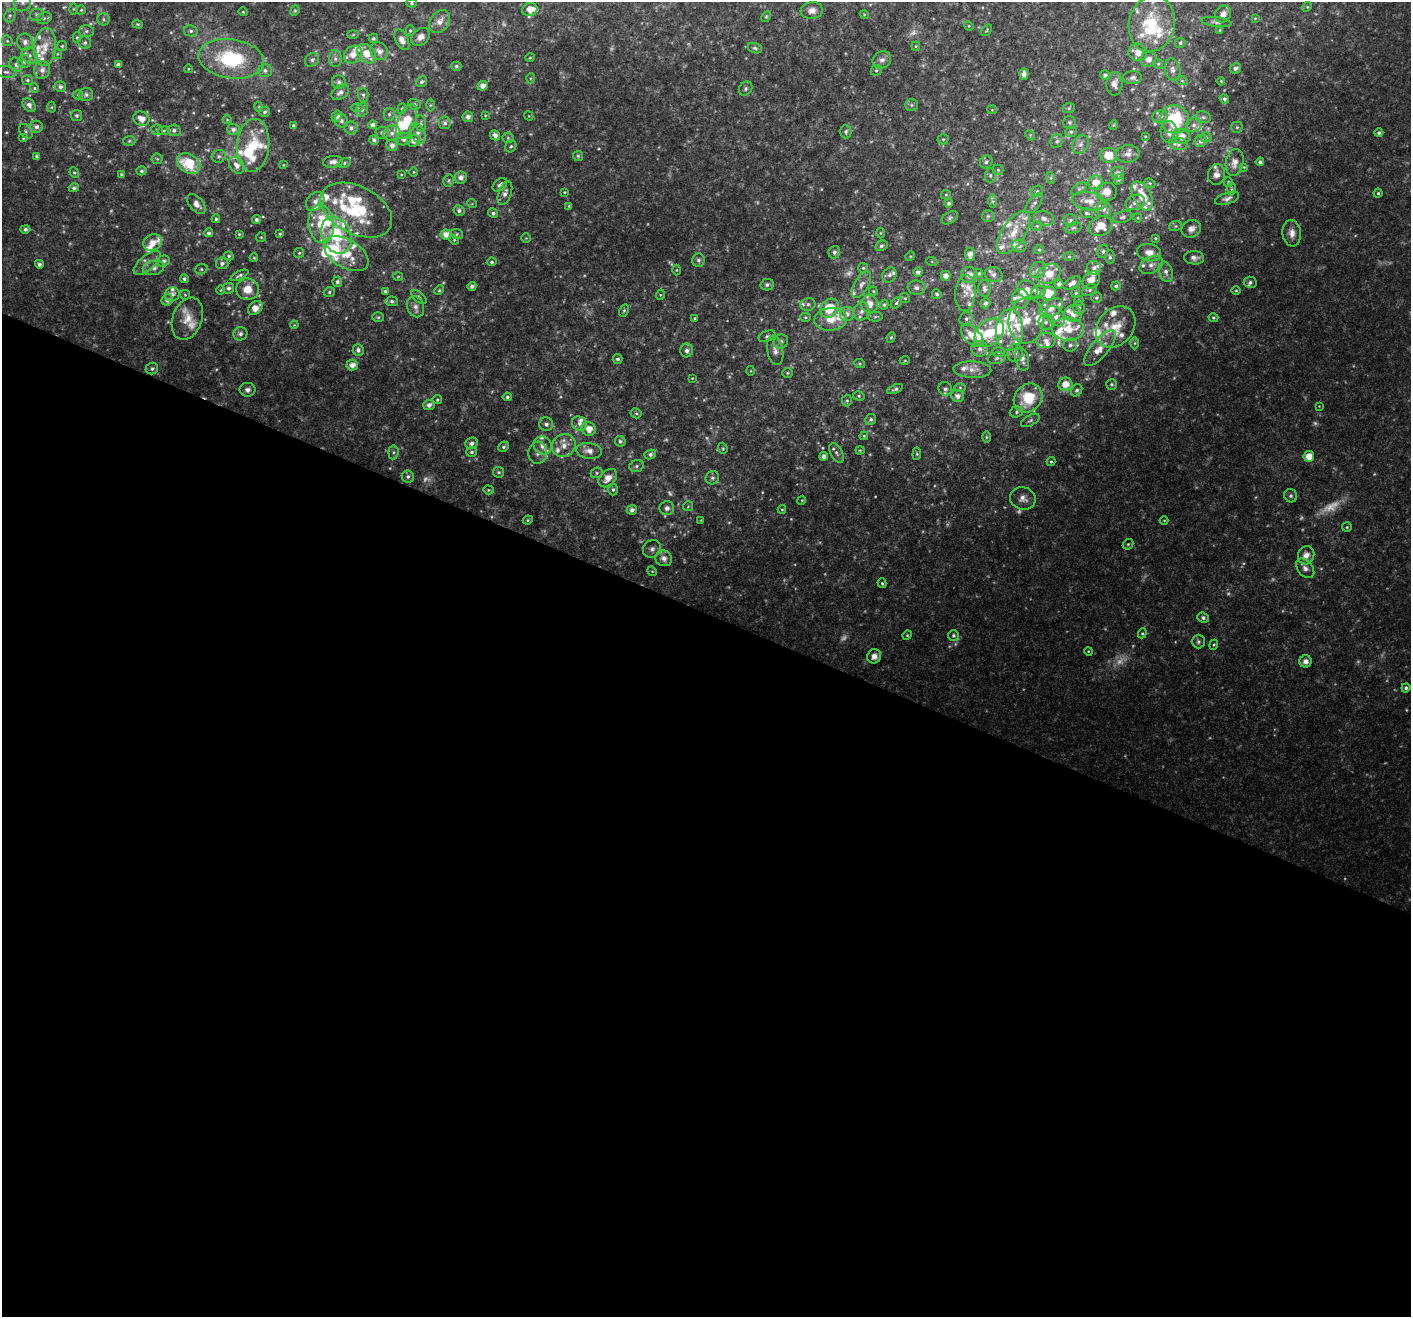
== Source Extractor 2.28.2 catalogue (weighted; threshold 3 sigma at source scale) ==
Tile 14 of 4 x 4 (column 2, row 4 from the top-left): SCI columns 1462-2870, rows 350-1664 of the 5732 x 5894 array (HDU 1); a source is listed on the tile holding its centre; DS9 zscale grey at full resolution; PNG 1413 x 1319 px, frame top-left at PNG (2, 2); each listed source drawn as its Kron ellipse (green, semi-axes under 4 px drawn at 4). Shown black and unused: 53% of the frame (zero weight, under 3 of 4 exposures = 5% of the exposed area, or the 3 px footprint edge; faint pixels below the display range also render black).
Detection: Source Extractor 2.28.2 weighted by HDU 2 'WHT'; one run over the whole footprint, this tile lists its part. Background 0.0308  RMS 0.0034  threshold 0.0155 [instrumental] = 3 sigma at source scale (4.5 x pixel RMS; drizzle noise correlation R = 1.50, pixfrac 1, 0.0396/0.0396 arcsec/px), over >= 5 px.
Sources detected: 594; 44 too faint to see at this stretch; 3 inside a brighter object's white glare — neither listed nor drawn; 103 inside a brighter listed object's ellipse — not listed separately; the other 444 listed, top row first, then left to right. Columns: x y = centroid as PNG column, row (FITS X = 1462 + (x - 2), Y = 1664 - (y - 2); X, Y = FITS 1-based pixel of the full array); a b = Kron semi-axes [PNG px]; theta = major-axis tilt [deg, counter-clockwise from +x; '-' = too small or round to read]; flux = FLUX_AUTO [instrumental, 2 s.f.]
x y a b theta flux
23 2 9 8 - 1.7
412 3 5 4 - 0.58
1307 7 5 4 - 0.39
74 9 6 4 90 0.46
81 10 4 4 - 0.41
530 10 8 6 12 3.5
295 11 5 4 - 0.47
812 11 11 8 5 2.1
243 12 4 4 - 0.34
864 14 4 3 - 0.33
1223 14 9 7 50 1.8
37 15 7 6 - 1.1
10 16 7 5 68 0.73
766 17 6 4 62 0.58
44 18 7 5 20 0.79
1255 18 3 3 - 0.32
104 19 6 6 - 0.69
440 21 12 9 55 2.8
1216 22 15 5 -6 1.2
138 24 5 4 - 0.41
1152 24 28 23 76 19
969 26 5 4 - 0.37
987 30 7 3 51 0.37
1220 30 4 3 - 0.41
86 31 7 6 - 0.84
191 31 7 5 -13 0.89
410 31 5 4 - 0.49
353 35 6 4 2 0.45
77 37 5 4 - 0.52
421 37 10 7 41 2
373 38 5 4 - 0.52
402 40 11 6 -64 2.7
7 41 6 5 - 0.53
25 42 8 7 - 1.9
85 43 6 6 - 0.72
1180 43 5 5 - 0.59
62 46 5 5 - 0.46
916 46 4 4 - 0.38
45 47 19 11 85 4.9
755 48 7 5 -16 0.72
379 51 9 8 - 2.3
1138 52 9 8 - 3.9
57 54 5 4 - 0.37
367 54 11 8 -48 5.9
29 55 8 7 - 1.7
353 55 10 8 43 3.7
530 58 5 3 - 0.33
231 59 33 19 -8 29
335 59 8 6 -87 1.3
1148 59 8 7 - 2.2
312 60 7 6 - 0.98
882 60 10 8 32 1.6
24 62 6 6 - 1.2
118 64 4 3 - 0.9
1158 64 5 4 - 0.52
16 65 8 6 -48 1.5
456 66 5 4 - 0.65
1236 68 6 5 - 1
188 69 4 3 - 0.3
42 70 9 8 - 2.1
265 70 7 6 - 1.1
876 70 6 5 - 0.55
1173 70 11 7 -76 1.9
6 72 11 5 -6 1.3
1024 74 6 4 -87 1.3
1105 75 5 5 - 0.79
1133 77 9 6 3 1.4
531 78 5 3 - 0.34
27 80 5 5 - 0.64
1182 81 6 3 -19 0.39
1221 81 4 3 - 0.34
339 82 7 7 - 1.1
422 82 6 5 - 0.85
1114 84 12 8 87 2.4
483 86 5 4 - 2.2
60 87 5 5 - 1.1
34 88 5 4 - 0.45
746 89 8 6 50 0.92
340 92 10 6 35 1.8
78 95 5 4 - 0.43
86 95 7 6 - 1
363 95 7 5 -88 0.91
1224 99 5 4 - 0.87
414 104 6 5 - 0.81
29 105 8 5 -52 1.2
430 105 6 4 89 0.5
911 105 6 5 - 0.72
52 107 5 3 - 0.36
259 107 5 3 - 0.35
357 107 6 4 -1 0.52
1069 108 6 5 - 0.6
402 109 5 4 - 0.41
362 110 7 5 72 0.95
992 110 5 4 - 0.39
265 112 5 5 - 0.74
389 114 6 5 - 0.71
76 115 5 5 - 0.71
485 115 4 3 - 0.29
337 116 6 5 - 1.5
529 116 5 3 - 0.29
1160 116 8 6 9 1.1
468 117 5 5 - 1.6
1203 117 8 6 -12 0.84
141 119 8 7 - 3.3
1175 119 14 14 - 18
227 120 4 4 - 0.33
341 121 7 6 - 1.2
407 121 18 9 69 10
1069 122 6 6 - 0.76
445 123 6 6 - 0.98
421 124 8 5 -86 0.92
293 125 3 3 - 0.61
373 125 4 4 - 1.5
1113 125 4 4 - 0.4
1194 125 8 7 - 1.3
36 127 6 6 - 1.3
1237 127 5 5 - 0.54
351 128 6 6 - 1.3
233 129 6 5 - 1.4
157 130 6 5 - 0.66
174 130 6 6 - 1.2
26 131 8 5 -52 0.9
164 131 6 3 8 0.49
846 132 6 5 - 0.9
1071 132 6 5 - 0.62
1169 132 11 8 -82 2.1
382 133 7 6 - 1.1
392 133 9 7 27 1.5
418 133 11 7 -64 1.7
1379 133 4 4 - 0.78
495 135 5 4 - 1.7
1030 135 5 4 - 0.43
1145 136 4 2 - 0.26
1182 136 8 7 - 3.1
1206 137 5 5 - 0.59
23 138 5 4 - 0.46
508 138 6 5 - 0.58
404 139 7 6 - 1.6
943 139 5 5 - 0.5
374 140 5 4 - 1
129 141 6 5 - 0.53
413 141 6 6 - 2.3
1057 141 7 6 - 0.93
1201 141 6 5 - 1.3
1080 144 10 7 58 1.6
1178 144 9 6 -8 1.2
253 145 26 16 85 13
392 145 5 5 - 1.7
511 146 6 5 - 0.66
1128 154 12 8 7 2.1
1108 155 8 7 - 6.4
37 156 4 3 - 0.66
219 156 7 6 - 0.83
578 156 5 5 - 0.56
157 159 5 5 - 0.53
333 162 10 6 5 2
986 162 7 6 - 0.87
1260 162 4 4 - 0.82
189 163 12 9 -36 14
345 163 6 4 30 0.63
1235 163 13 9 81 3.4
237 165 9 7 -55 2.3
283 165 4 3 - 0.24
1244 167 4 4 - 0.3
998 170 5 5 - 0.51
141 171 5 4 - 0.68
414 172 5 3 - 0.32
74 173 5 4 - 0.5
1118 173 6 6 - 1.7
401 174 4 3 - 0.3
1217 174 10 8 79 2
121 175 4 3 - 0.58
990 175 7 5 87 0.72
461 177 6 6 - 1.6
1051 178 6 4 -72 0.49
1119 179 6 4 55 0.54
449 181 6 5 - 0.55
1228 182 5 4 - 0.49
1096 183 7 7 - 4.2
1150 183 6 4 -21 0.51
500 185 8 5 39 1.5
74 188 5 4 - 0.79
1079 189 9 4 34 0.64
1232 189 7 3 -89 0.43
1037 191 6 5 - 0.57
564 192 4 3 - 0.36
1106 192 10 9 - 3.2
505 193 12 6 70 1.8
1378 193 4 4 - 0.5
946 195 5 4 - 0.44
1142 196 16 8 -62 7.9
1227 198 12 5 19 1.4
315 201 10 8 47 2
992 201 7 4 -90 0.71
1089 201 17 9 -11 4.4
1135 202 10 7 25 2
949 203 4 4 - 0.87
1034 203 12 5 51 1.2
196 204 11 7 -48 2.6
472 204 5 3 - 0.3
569 206 3 3 - 0.35
1104 209 7 7 - 1.5
356 210 38 24 -27 22
459 210 5 5 - 1
493 213 5 4 - 0.83
1087 213 6 5 - 0.71
988 216 6 6 - 0.74
1123 217 10 6 17 1
950 218 9 5 32 0.89
1044 218 10 7 -16 1.8
1138 218 4 4 - 0.41
216 219 4 4 - 0.66
256 219 4 4 - 0.95
1070 220 6 6 - 0.63
321 224 19 12 -83 9.6
1037 226 5 4 - 0.46
1100 226 12 9 19 5.7
1175 226 6 5 - 0.53
1073 228 8 5 18 0.71
25 229 5 4 - 0.99
1191 229 10 8 30 2.3
209 233 4 4 - 0.96
880 233 5 3 - 0.34
1014 233 24 11 57 6.6
1292 233 13 9 -83 2.9
239 234 3 3 - 0.36
280 234 4 3 - 0.4
446 234 5 5 - 2.6
457 234 6 5 - 0.58
336 235 19 14 -66 17
261 237 5 4 - 0.39
526 238 4 4 - 0.39
1155 238 4 4 - 0.43
454 240 5 4 - 0.37
153 242 9 8 - 3.4
881 246 6 5 - 0.74
1019 246 7 6 - 0.78
1039 250 5 4 - 0.4
1103 251 7 5 74 0.69
834 252 6 5 - 1
299 253 5 4 - 0.48
1149 253 12 8 -12 3.2
346 254 24 14 -31 9.5
970 254 7 5 -87 2.3
229 256 5 4 - 0.6
910 256 5 4 - 0.36
1069 256 5 3 - 0.34
1110 257 7 4 -88 0.77
254 258 4 3 - 0.36
1194 258 10 6 -4 1.7
698 260 6 6 - 0.95
163 261 6 5 - 1.2
492 262 5 4 - 0.66
932 262 5 3 - 0.38
147 263 16 7 40 2.5
222 263 6 6 - 1.2
39 264 4 4 - 1
1151 265 12 8 28 2.3
154 268 11 7 12 2.1
863 268 5 5 - 0.5
1094 268 7 6 - 1.5
201 269 6 5 - 0.59
677 270 5 3 - 0.35
1038 270 8 7 - 1.4
918 272 5 4 - 1.1
1166 272 10 6 -72 1.8
979 273 4 3 - 0.45
994 274 9 7 -18 1.5
1049 274 12 9 31 5.4
240 275 10 4 25 0.86
889 275 8 6 52 1.2
969 275 8 8 - 2.9
945 276 5 5 - 2.2
398 277 5 3 - 0.32
184 279 4 4 - 0.76
1091 280 9 7 43 3.1
337 282 5 4 - 0.91
1250 282 6 5 - 0.96
1072 283 9 5 31 2.1
861 284 14 7 60 2.2
1059 284 4 4 - 1.3
767 285 7 5 12 1.1
472 286 4 4 - 1.1
1116 286 5 4 - 0.66
228 288 5 5 - 0.97
917 288 9 7 -7 1.4
247 289 11 11 - 5.5
985 289 8 6 -84 1.2
221 290 5 3 - 0.29
439 290 5 4 - 0.46
1028 290 11 8 -39 2.7
1090 290 8 5 27 0.85
385 291 4 4 - 0.52
873 291 4 4 - 0.37
1236 291 5 3 - 0.39
329 292 6 4 18 0.69
1038 292 8 6 22 1.1
965 293 18 10 85 3.1
1076 293 5 4 - 0.48
172 294 7 6 - 1.7
937 294 5 4 - 0.72
1048 294 8 6 27 7.9
185 295 5 4 - 0.43
660 295 5 3 - 0.37
419 297 9 5 -41 0.76
905 298 5 4 - 0.48
1096 298 5 5 - 0.77
1020 299 9 8 - 2.4
167 300 6 5 - 1.4
392 301 6 5 - 0.85
1079 301 5 4 - 0.52
896 303 6 4 43 0.68
985 303 5 4 - 1.1
808 304 7 6 - 1.1
870 304 9 8 - 3.3
884 305 5 4 - 0.57
415 307 11 8 -68 1.9
255 308 8 6 39 3.6
830 308 10 8 55 9.8
1051 308 13 8 31 3.9
1079 308 6 6 - 0.85
624 310 6 4 63 0.55
861 311 9 7 72 1.8
847 314 7 7 - 1.6
1073 314 9 8 - 3.2
1055 316 11 8 -51 2.6
378 317 6 5 - 0.55
805 317 5 4 - 0.52
875 317 7 4 6 0.6
695 318 4 3 - 0.38
1213 318 5 4 - 0.44
187 319 22 14 70 5.3
831 319 16 11 4 6.2
966 319 7 6 - 0.92
1026 321 23 17 86 9.3
1046 322 7 7 - 1.4
294 325 4 3 - 0.3
1116 327 22 17 50 8.6
1068 329 16 11 -4 5.7
1009 330 21 13 88 8
989 333 16 12 41 11
240 334 7 6 - 1.2
767 336 9 5 21 0.84
972 336 14 7 -46 4.5
891 337 5 4 - 0.46
1046 340 10 7 7 2.3
781 341 7 6 - 1.2
1135 343 6 4 89 0.54
1070 345 7 6 - 1.1
1100 348 22 9 50 4.5
980 349 8 8 - 1.8
358 350 6 5 - 1.2
687 350 7 6 - 1.5
775 350 15 8 -79 2.3
998 352 6 5 - 0.66
1015 353 9 7 75 1.9
997 358 9 5 11 0.97
618 359 5 5 - 0.88
1022 359 11 6 -76 2.1
905 360 5 3 - 0.31
860 364 5 3 - 0.39
352 365 5 5 - 2.5
152 369 6 5 - 0.78
972 370 19 8 -3 3.1
751 371 5 3 - 0.31
787 373 5 5 - 0.5
692 378 4 3 - 0.29
1065 384 7 6 - 4
1112 384 5 5 - 0.58
960 388 5 3 - 0.37
895 389 8 4 22 0.82
945 389 7 6 - 1.1
248 390 8 7 - 1.4
1077 390 6 5 - 0.85
859 396 6 4 -16 0.55
958 396 6 6 - 1.6
507 397 4 4 - 0.7
1028 398 15 13 48 12
437 400 4 4 - 0.45
847 401 6 5 - 0.56
429 405 5 5 - 1.5
1319 406 3 3 - 0.2
1016 412 7 5 18 0.75
636 413 5 5 - 0.53
871 419 6 5 - 0.7
1030 420 10 5 29 0.87
579 423 8 7 - 1.6
546 424 7 7 - 1.2
589 429 7 6 - 4.2
864 436 4 4 - 0.39
986 437 6 4 90 0.52
620 441 5 5 - 0.77
472 443 6 5 - 1.3
564 445 12 11 - 3.9
543 446 9 8 - 2.8
504 447 5 4 - 0.7
723 448 6 4 -69 0.47
860 450 4 4 - 0.36
589 451 13 8 -7 3
393 452 7 5 84 0.73
472 452 5 5 - 0.76
538 453 11 9 84 2
836 453 10 6 -63 1.2
650 454 6 4 24 1.1
917 454 6 4 84 0.49
824 456 4 4 - 1.3
1309 456 5 5 - 4.5
1051 462 4 4 - 0.45
636 466 7 5 17 0.88
499 472 5 5 - 0.71
597 473 6 5 - 0.65
408 477 6 6 - 0.91
608 478 11 7 45 3.6
712 478 7 6 - 0.87
488 490 5 4 - 0.45
613 490 6 4 89 0.75
1291 496 7 6 - 0.76
1023 498 13 11 -19 2.6
802 500 4 3 - 0.34
688 506 5 5 - 0.44
667 508 7 7 - 1.7
782 509 4 4 - 0.38
632 510 5 5 - 1.7
528 520 5 4 - 0.49
701 520 4 4 - 0.27
1164 520 4 3 - 0.27
1347 527 5 5 - 0.48
1128 544 6 4 42 0.53
652 549 9 8 - 1.6
1306 555 9 8 - 3.3
664 558 8 7 - 2.4
1305 568 11 7 -51 1.9
652 571 5 4 - 0.35
882 583 5 4 - 0.5
1203 618 6 5 - 1
1142 633 5 4 - 0.43
907 635 5 4 - 0.4
953 635 5 5 - 0.66
1198 642 7 6 - 0.88
1214 645 5 4 - 0.41
1088 651 4 3 - 0.31
874 656 7 7 - 2.1
1305 661 6 6 - 1.6
1406 688 4 4 - 0.96
Isophote crosses this tile's border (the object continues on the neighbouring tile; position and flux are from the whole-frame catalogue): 1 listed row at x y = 23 2